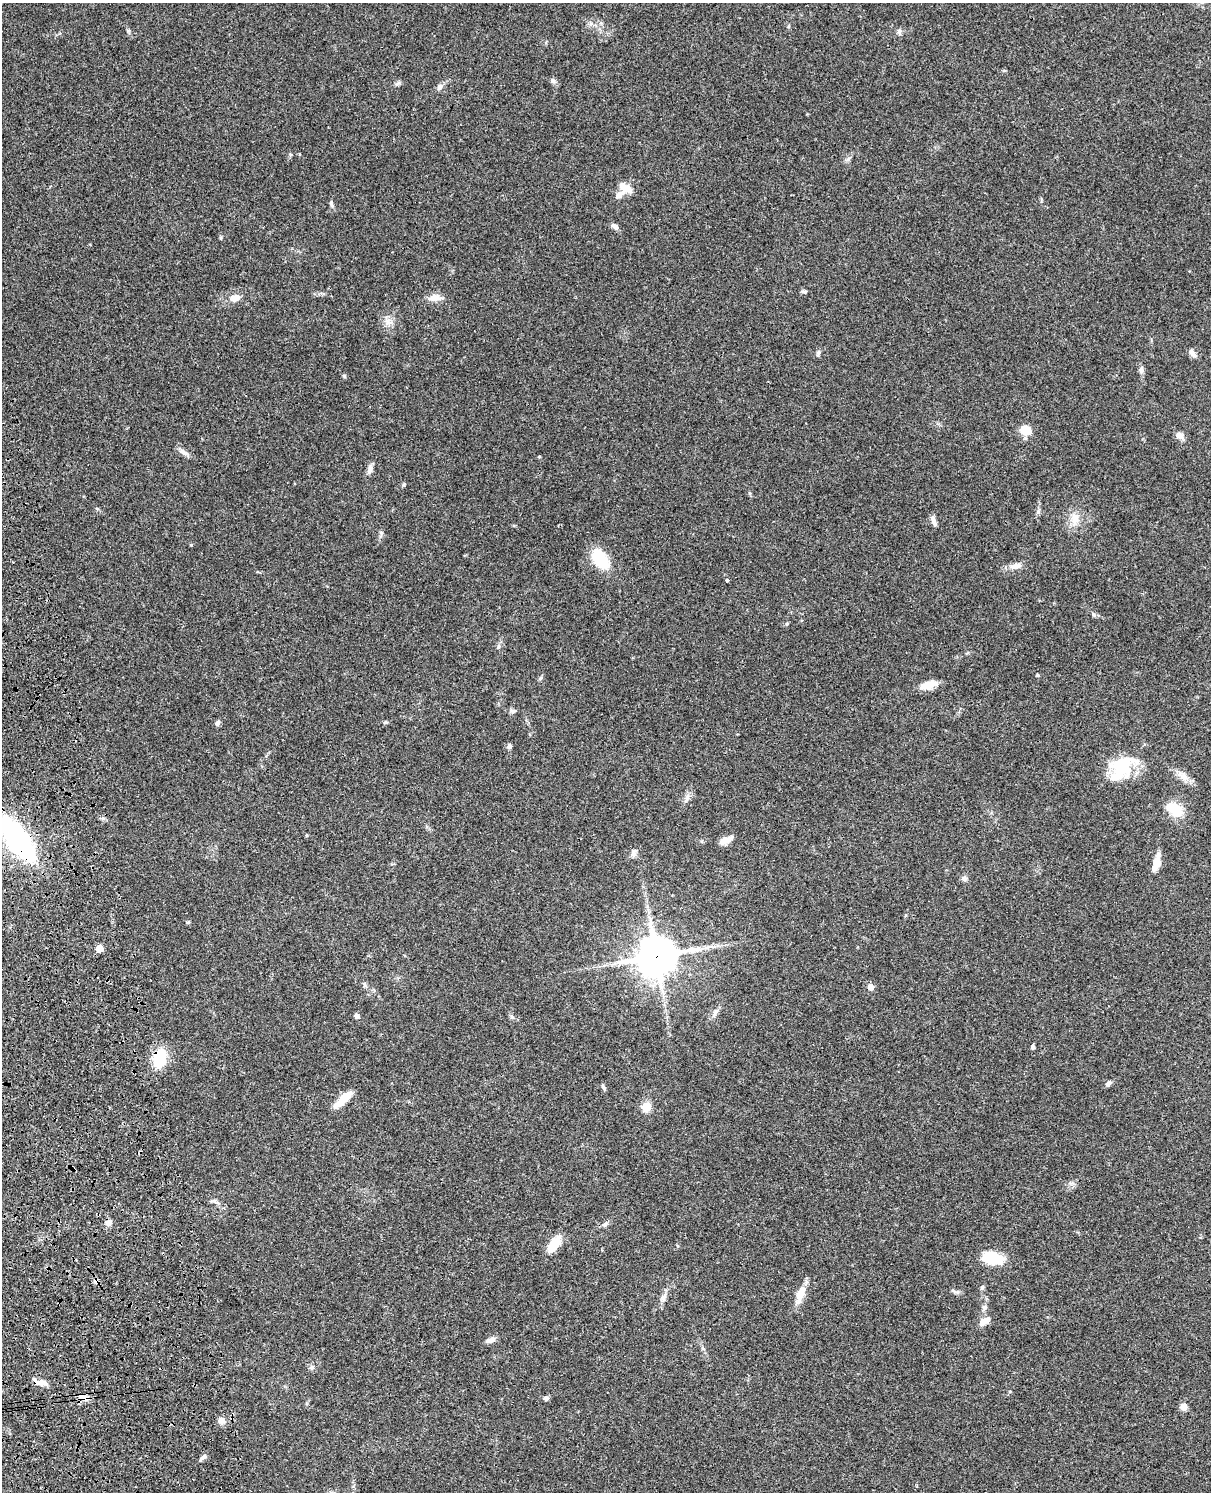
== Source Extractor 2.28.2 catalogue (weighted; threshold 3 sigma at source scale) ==
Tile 7 of 4 x 3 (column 3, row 2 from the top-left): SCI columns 2537-3745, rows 1775-3264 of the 5072 x 4926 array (HDU 1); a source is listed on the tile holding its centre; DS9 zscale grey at full resolution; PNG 1213 x 1494 px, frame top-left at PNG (2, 3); no overlay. Shown black and unused: <1% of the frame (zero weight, under 3 of 4 exposures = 6% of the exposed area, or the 3 px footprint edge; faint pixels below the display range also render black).
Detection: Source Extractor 2.28.2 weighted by HDU 2 'WHT'; one run over the whole footprint, this tile lists its part. Background 0.0831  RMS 0.0061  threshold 0.0275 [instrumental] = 3 sigma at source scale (4.5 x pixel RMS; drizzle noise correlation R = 1.50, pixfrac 1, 0.05/0.05 arcsec/px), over >= 5 px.
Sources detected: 82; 1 inside a brighter object's white glare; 1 cosmic-ray / hot-pixel residue — not listed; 3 inside a brighter listed object's ellipse — not listed separately; the other 77 listed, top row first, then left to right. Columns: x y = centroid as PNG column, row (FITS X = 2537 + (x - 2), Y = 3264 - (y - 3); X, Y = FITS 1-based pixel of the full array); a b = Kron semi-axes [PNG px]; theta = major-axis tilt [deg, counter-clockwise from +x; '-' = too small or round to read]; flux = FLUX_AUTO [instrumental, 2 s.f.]
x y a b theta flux
899 32 7 5 -47 1.2
553 81 7 6 - 1.5
440 87 9 6 58 2
300 154 4 2 - 0.4
848 159 8 4 45 1.4
625 188 18 10 -31 6.4
331 204 10 4 -79 1.3
615 226 10 6 -36 2.1
804 292 10 4 1 0.95
235 298 11 8 20 4.2
435 298 17 9 9 4.9
387 321 11 6 -77 2.9
818 353 8 5 81 1.3
1193 353 12 5 -50 2.8
1141 370 9 6 -84 1.9
344 376 5 5 - 0.79
1025 430 12 10 -19 8.1
1179 435 12 8 -43 2.9
183 452 13 6 -36 3.1
539 457 5 3 - 0.53
370 469 13 6 76 2.6
1038 512 6 4 19 0.97
1075 519 17 9 73 6.1
933 521 15 5 -65 2.4
381 534 13 5 79 1.6
600 559 25 16 -58 19
1016 566 16 8 12 4.4
727 580 3 3 - 1.3
1094 615 6 4 -71 0.86
498 647 6 4 72 0.87
1038 675 4 3 - 0.86
541 678 7 4 48 0.98
929 685 22 8 15 7.7
513 711 7 5 21 1.3
385 722 6 4 2 0.78
217 723 7 5 66 1.5
509 746 6 5 - 1.5
1122 766 33 23 23 28
1182 776 19 7 -32 5
687 797 10 6 64 2.2
1174 809 22 14 -31 13
17 839 32 14 -55 160
724 840 13 8 20 4.4
634 853 11 7 65 2.4
1156 862 23 7 76 6.3
964 878 7 7 - 2
188 922 5 4 - 0.67
99 948 5 5 - 12
656 956 13 12 - 1500
364 985 9 3 -77 1.1
871 987 5 5 - 5.7
357 1016 6 5 - 2
512 1017 6 4 -19 0.91
1032 1047 5 5 - 1.1
159 1058 14 10 73 30
1108 1083 7 5 44 1.8
604 1087 9 4 -63 1.3
344 1098 25 8 42 9.8
646 1106 5 5 - 28
108 1223 8 7 - 2.6
605 1224 8 5 31 1.5
554 1244 20 10 50 11
992 1258 22 12 -17 20
982 1287 6 5 - 1.2
957 1292 6 6 - 1.2
800 1295 24 9 71 8.3
663 1298 14 7 68 3
984 1307 8 7 - 1.6
984 1321 13 8 34 4.5
492 1340 10 7 27 2.7
312 1367 7 6 - 1.7
41 1383 16 7 -8 4.2
84 1398 13 7 -29 4
546 1398 6 6 - 1.5
1183 1407 8 7 - 3.4
222 1420 9 8 - 3.2
203 1457 11 5 41 1.6
Overlapping masked pixels (flux is a lower limit): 5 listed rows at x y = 17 839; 656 956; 159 1058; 41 1383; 84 1398
Isophote crosses this tile's border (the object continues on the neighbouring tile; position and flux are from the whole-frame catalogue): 1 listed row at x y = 17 839
Unlisted compact peaks at least as high as the median listed source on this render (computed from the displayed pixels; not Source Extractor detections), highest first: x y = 404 485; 128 31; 191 545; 399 83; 221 237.